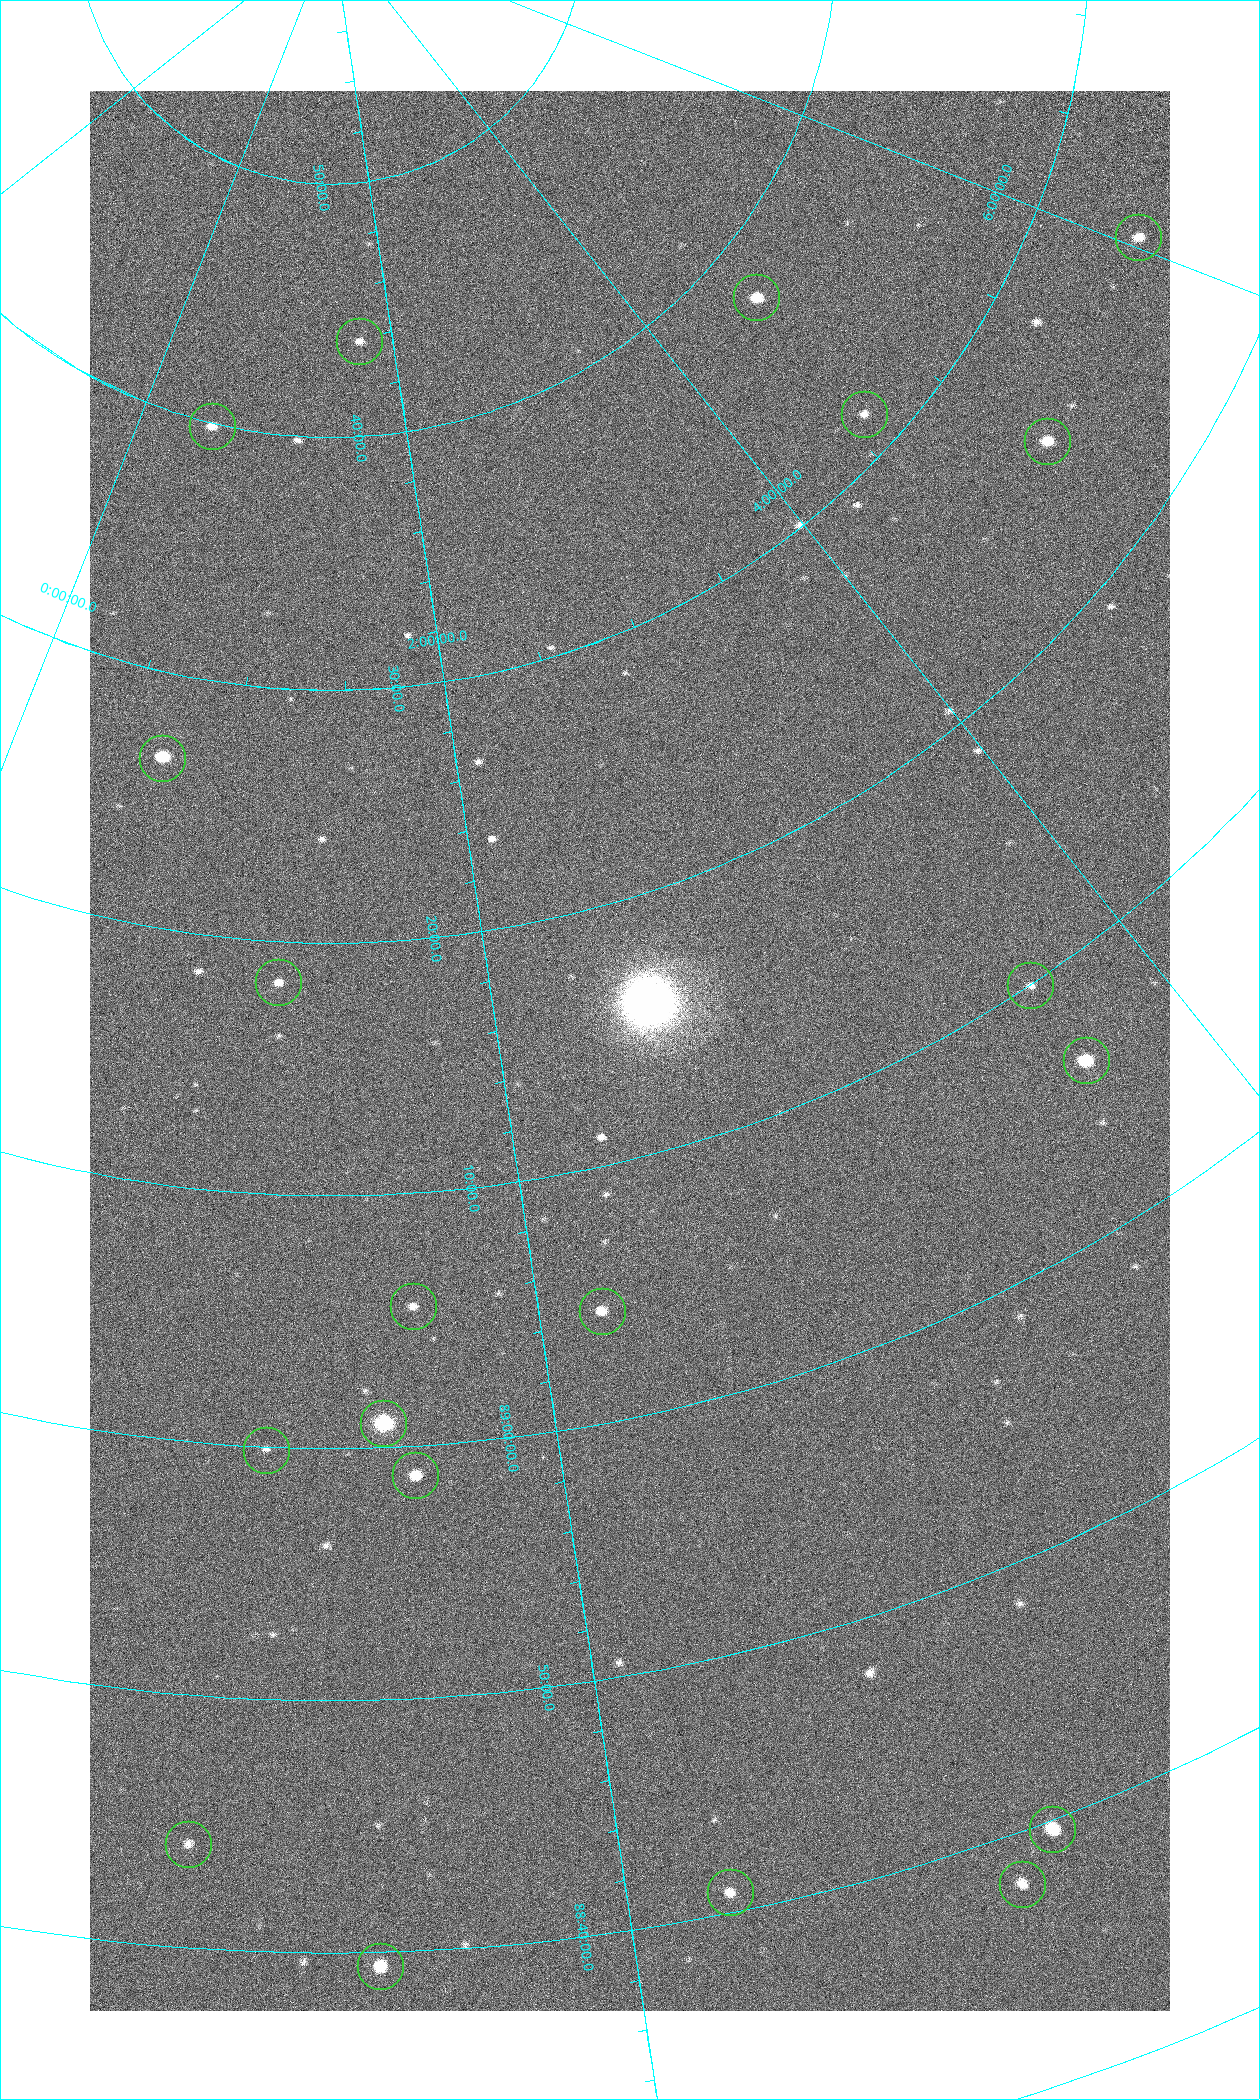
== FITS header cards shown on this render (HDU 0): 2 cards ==
NAXIS1  =                 1080 / length of data axis 1
NAXIS2  =                 1920 / length of data axis 2

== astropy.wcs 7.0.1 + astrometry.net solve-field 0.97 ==
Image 1080 x 1920 px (HDU 0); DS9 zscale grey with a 90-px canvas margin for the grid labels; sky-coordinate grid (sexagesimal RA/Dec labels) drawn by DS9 from the SOLVED WCS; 20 Tycho-2 reference stars matched to detected sources circled (green)
Header WCS: none
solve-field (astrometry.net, Tycho-2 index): SOLVED blind (the file carries no WCS)
Solved WCS: RA---TAN-SIP/DEC--TAN-SIP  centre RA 02:25:32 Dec +89:14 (36.38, +89.24 deg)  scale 2.37 arcsec/px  FOV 42.7' x 76.0'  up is +15 deg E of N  parity flipped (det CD > 0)
(file carries no celestial WCS; the grid is the blind solution)
Tycho-2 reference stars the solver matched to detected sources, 20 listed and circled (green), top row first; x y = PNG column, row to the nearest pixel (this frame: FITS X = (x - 90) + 1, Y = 1920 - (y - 91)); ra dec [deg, ICRS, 3 dp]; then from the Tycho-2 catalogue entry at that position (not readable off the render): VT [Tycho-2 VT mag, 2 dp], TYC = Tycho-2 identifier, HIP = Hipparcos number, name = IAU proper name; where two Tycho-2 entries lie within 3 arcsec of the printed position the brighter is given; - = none
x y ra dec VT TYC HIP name
1138 237 90.669 +89.431 10.31 4630-104-1 - -
756 297 70.692 +89.630 9.34 4629-37-1 - -
359 341 25.399 +89.729 11.04 4627-64-1 - -
864 414 69.250 +89.526 11.02 4629-45-1 - -
212 426 7.906 +89.665 10.51 4627-6-1 - -
1047 441 75.971 +89.421 9.41 4629-33-1 - -
162 758 9.931 +89.444 8.22 4627-49-1 3128 -
278 982 18.559 +89.307 10.52 4627-75-1 - -
1030 985 55.017 +89.166 11.19 4628-70-1 - -
1086 1060 55.225 +89.105 8.15 4628-68-1 17195 -
413 1306 24.867 +89.092 10.76 4627-125-1 - -
602 1311 32.549 +89.073 9.84 4628-149-1 - -
383 1423 23.461 +89.016 6.47 4627-259-1 7283 -
266 1450 19.000 +88.998 11.53 4627-46-1 - -
415 1475 24.587 +88.980 9.00 4627-86-1 - -
1052 1829 42.246 +88.661 8.90 4628-20-1 - -
188 1844 17.187 +88.735 11.22 4627-80-1 - -
1022 1884 40.943 +88.634 10.89 4628-71-1 - -
730 1892 32.945 +88.680 10.72 4628-99-1 - -
380 1966 22.838 +88.657 9.18 4627-37-1 - -